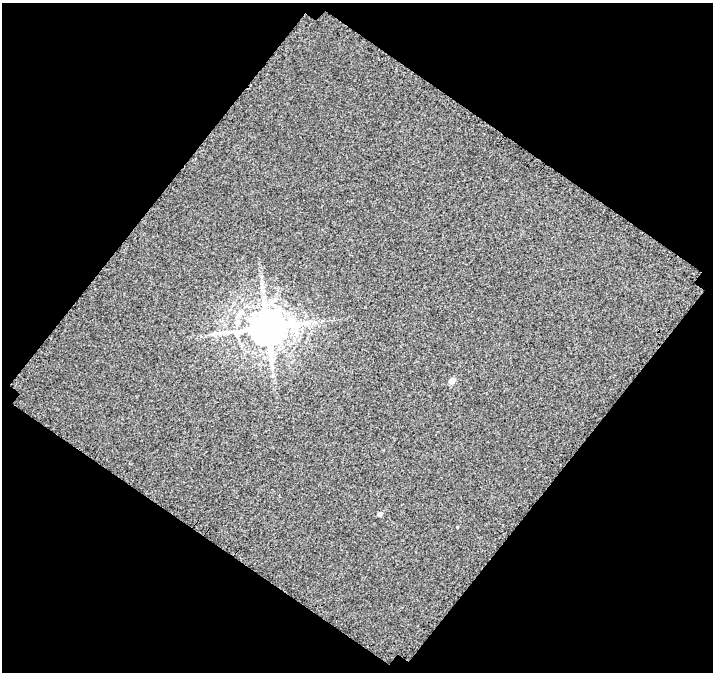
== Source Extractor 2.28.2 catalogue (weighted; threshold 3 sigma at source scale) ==
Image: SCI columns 50-760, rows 70-739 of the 806 x 809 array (HDU 1 of 3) = the unmasked area's bounding box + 8 px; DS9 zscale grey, full resolution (1 PNG px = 1 image px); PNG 715 x 674 px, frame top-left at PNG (2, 3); no overlay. Shown black and unused: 49% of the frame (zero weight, under 3 of 4 exposures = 20% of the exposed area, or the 3 px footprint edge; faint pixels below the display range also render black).
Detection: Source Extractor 2.28.2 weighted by HDU 2 'WHT'. Background 0.00395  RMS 0.063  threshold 0.284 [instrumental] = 3 sigma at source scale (4.5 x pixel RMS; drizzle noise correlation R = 1.50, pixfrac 1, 0.0396/0.0396 arcsec/px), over >= 5 px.
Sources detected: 4; all 4 listed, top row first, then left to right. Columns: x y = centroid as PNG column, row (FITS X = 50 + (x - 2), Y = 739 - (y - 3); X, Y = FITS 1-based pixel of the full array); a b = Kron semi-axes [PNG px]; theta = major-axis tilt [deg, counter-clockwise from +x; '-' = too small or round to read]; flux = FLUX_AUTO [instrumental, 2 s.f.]
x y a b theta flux
267 328 11 9 23 18000
225 333 11 6 15 31
452 381 5 4 - 59
379 514 5 4 - 19